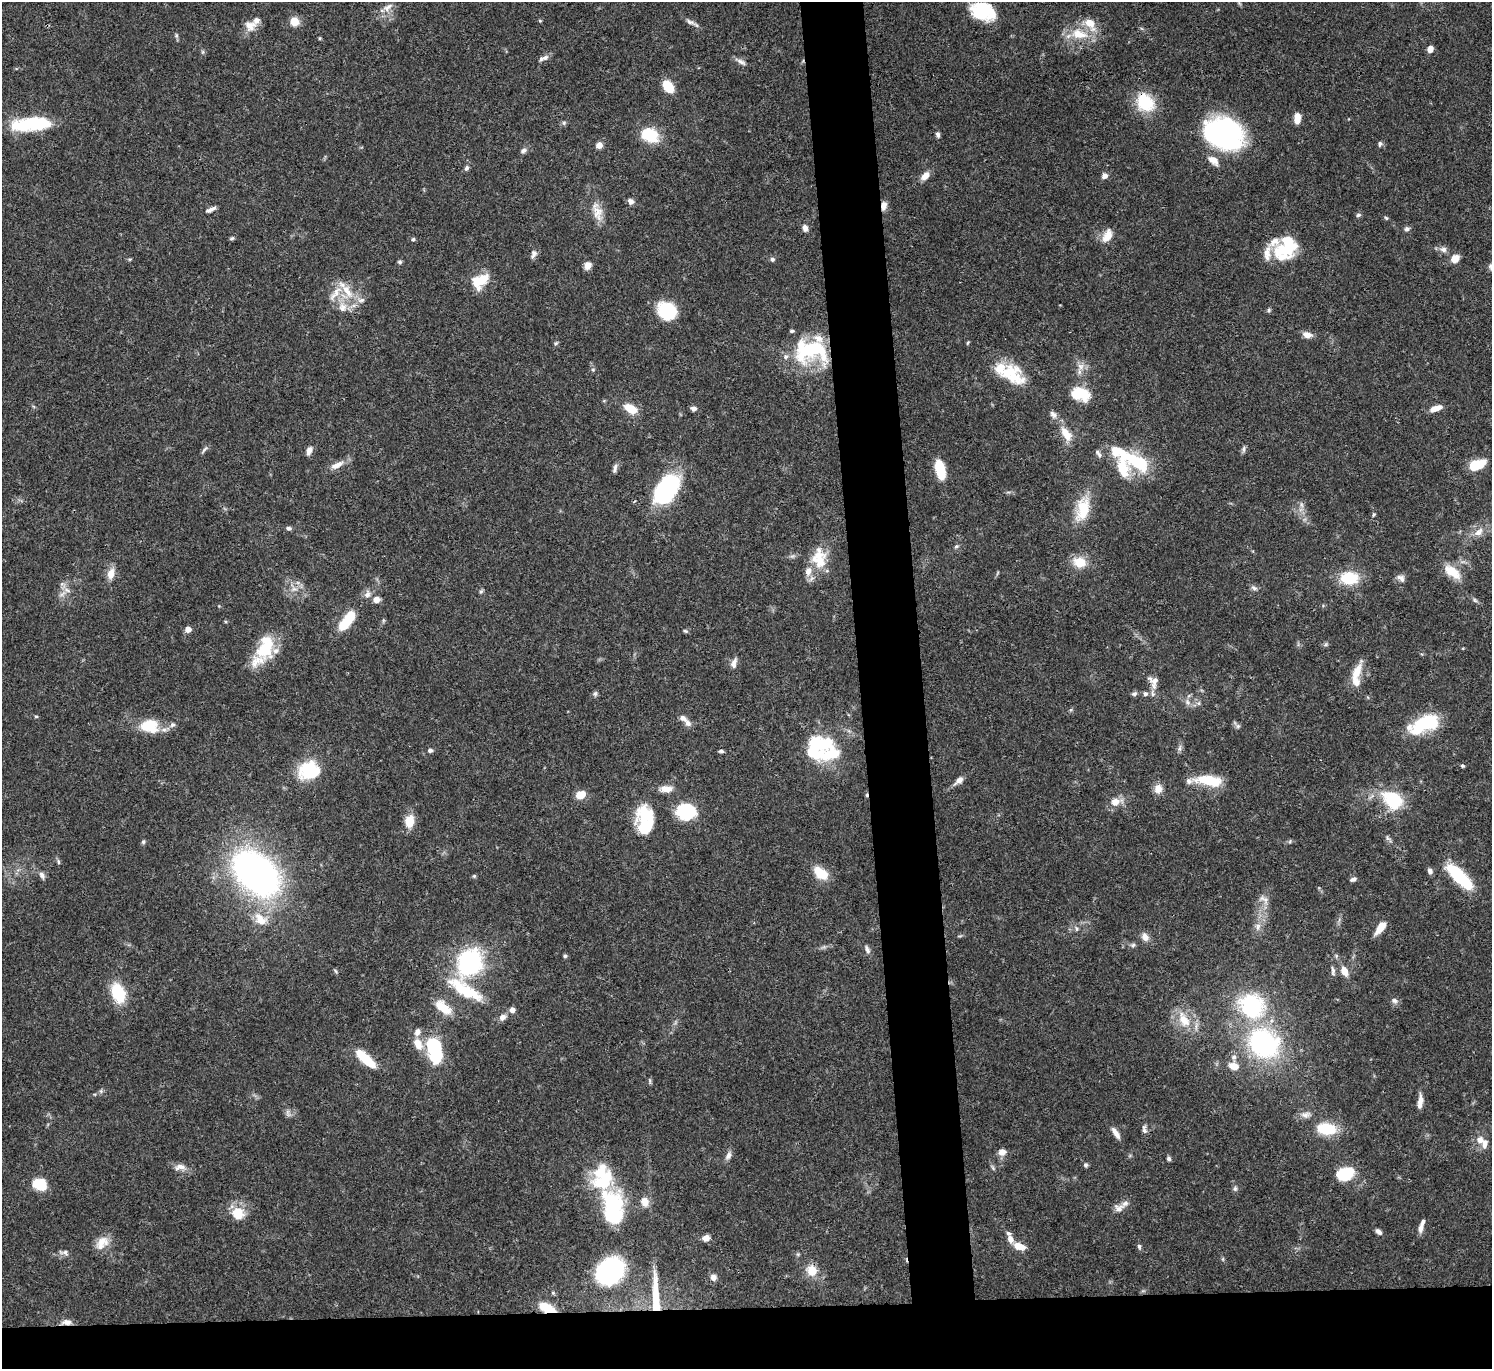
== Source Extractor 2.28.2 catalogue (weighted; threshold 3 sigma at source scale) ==
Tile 8 of 3 x 3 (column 2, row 3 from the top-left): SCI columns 1491-2980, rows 131-1497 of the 4472 x 4452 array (HDU 1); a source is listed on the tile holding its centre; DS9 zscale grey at full resolution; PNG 1494 x 1371 px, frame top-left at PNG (2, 2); no overlay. Shown black and unused: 9% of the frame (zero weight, under 3 of 4 exposures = <1% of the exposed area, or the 3 px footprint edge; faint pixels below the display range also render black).
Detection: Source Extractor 2.28.2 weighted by HDU 2 'WHT'; one run over the whole footprint, this tile lists its part. Background 0.0546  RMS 0.003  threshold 0.0133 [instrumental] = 3 sigma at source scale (4.5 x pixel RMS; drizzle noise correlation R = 1.50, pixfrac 1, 0.05/0.05 arcsec/px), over >= 5 px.
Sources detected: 243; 8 inside a brighter object's white glare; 1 cosmic-ray / hot-pixel residue — not listed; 27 inside a brighter listed object's ellipse — not listed separately; the other 207 listed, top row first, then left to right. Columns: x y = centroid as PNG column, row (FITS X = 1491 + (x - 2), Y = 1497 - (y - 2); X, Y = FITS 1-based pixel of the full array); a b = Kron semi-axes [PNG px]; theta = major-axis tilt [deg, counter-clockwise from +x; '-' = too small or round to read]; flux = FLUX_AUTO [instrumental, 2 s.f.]
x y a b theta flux
388 7 17 9 38 2.4
983 11 27 18 -18 13
294 21 9 8 - 3.9
540 21 4 4 - 0.33
690 22 16 6 -27 1.3
1090 24 21 12 -53 4.9
250 26 15 13 -35 3.1
1079 34 24 13 -15 7.3
176 36 7 5 79 0.52
319 38 5 3 - 0.3
1430 49 7 6 - 1.7
203 52 6 4 -72 0.43
545 57 9 7 19 1.3
741 62 16 6 -27 1.3
668 86 12 8 -56 7.6
1145 102 22 17 -44 12
1297 118 10 6 88 3
564 123 6 5 - 0.57
33 124 44 14 4 19
1223 133 37 26 -39 68
938 134 7 5 -81 0.79
650 135 17 12 -25 12
1380 144 8 5 82 0.66
599 145 7 7 - 1.8
523 151 8 6 33 0.9
1213 160 14 8 -38 2.7
466 168 7 5 58 0.8
925 176 10 7 42 2.5
1104 176 7 6 - 1.4
631 201 7 6 - 1.3
884 206 10 6 80 1.9
211 209 11 4 24 1.3
597 212 23 13 -74 4.2
1358 215 7 5 15 0.58
1386 218 5 4 - 0.39
805 228 8 6 -81 1.4
1407 229 8 6 6 0.77
1107 235 18 10 63 3.4
232 238 7 4 29 0.5
413 239 5 4 - 0.46
1287 244 28 19 60 16
1443 249 10 8 -1 1.3
534 254 12 7 64 1.3
1455 258 8 6 34 3.9
130 259 6 3 17 0.36
772 259 6 5 - 0.69
400 262 5 5 - 0.56
588 266 9 7 65 2
1491 267 10 7 -61 1.2
481 280 21 13 39 7.5
347 291 25 11 -55 6.2
335 293 28 8 50 3.9
343 307 15 12 -84 3.7
1269 310 6 5 - 0.49
667 311 19 16 -36 13
1307 335 11 7 -10 2
556 343 6 5 - 0.48
968 343 6 3 46 0.33
811 350 42 27 -3 27
1081 366 10 8 -55 2
593 369 6 4 19 0.38
1010 374 35 22 -29 12
1080 394 18 12 -12 11
1436 408 15 6 19 2.6
631 409 15 8 -28 5.4
693 409 7 6 - 1
1053 414 11 8 -44 1.4
1065 433 18 12 -51 4.1
1244 449 10 4 85 0.71
204 450 13 4 50 0.72
309 450 11 6 68 1.6
1098 453 11 5 -54 0.87
1138 463 30 14 -31 16
337 465 20 8 28 2.7
1476 465 15 8 20 9.4
615 468 13 5 78 1
940 469 17 7 -76 12
1122 469 34 17 -79 8.9
666 490 26 16 56 48
1083 508 32 16 77 9.8
1374 514 6 4 71 0.47
289 528 7 5 -12 0.77
1479 532 16 9 39 2.9
956 546 6 4 22 0.52
792 556 7 4 33 0.65
819 558 29 19 -85 8.7
1080 562 17 13 -10 5.3
1452 572 24 12 -37 5.5
111 574 14 9 76 2.9
1349 578 17 12 -2 11
1401 578 11 8 -38 1.4
1254 588 9 6 -24 0.89
294 589 11 6 15 1.7
67 590 10 6 -22 1.3
481 591 6 5 - 0.46
367 594 10 8 47 1.5
376 600 8 6 8 2
1475 600 7 4 -45 0.59
344 624 15 9 46 7.2
188 629 5 5 - 2.6
685 631 7 4 -25 0.47
1326 644 6 4 46 0.5
265 648 32 20 76 12
734 663 15 7 72 1.6
1357 672 24 10 66 4.9
1155 681 17 10 -23 2.2
1153 693 12 6 -83 1.3
595 694 7 5 75 0.66
1134 694 8 6 20 0.74
1145 694 6 5 - 0.91
1187 702 10 6 -54 1.3
36 716 5 3 - 0.33
683 718 11 7 -26 1.4
1427 722 28 17 13 15
149 725 24 14 14 7.8
172 725 8 7 - 0.92
1238 726 6 6 - 0.68
819 743 33 16 -12 14
1179 748 10 5 80 0.89
430 750 7 5 13 0.7
721 751 6 4 -1 0.57
1462 766 5 4 - 0.44
309 770 23 19 20 14
959 780 13 7 38 1.8
1209 780 30 11 -7 10
666 789 15 8 -1 3
1158 789 11 9 79 2.7
580 795 9 7 19 4
1393 799 22 15 -33 16
1116 802 14 9 14 3.4
686 812 18 15 -13 16
644 816 28 21 82 11
409 821 16 11 84 4.3
1388 838 9 5 -56 0.74
1290 841 6 4 48 0.45
143 842 6 5 - 0.5
58 862 8 4 -81 0.5
1430 871 7 6 - 1.1
256 873 42 27 -42 130
821 873 18 11 -36 6.5
42 875 10 6 -61 1.1
474 876 5 5 - 0.37
1460 877 29 10 -45 21
1353 879 8 5 19 0.85
1265 900 16 7 89 2.2
260 919 20 14 -40 5.6
1258 927 11 6 79 1.6
1380 927 14 6 54 4.2
1076 929 7 5 -59 0.68
1145 937 11 8 -55 2
1133 945 7 5 22 0.67
867 950 11 6 -69 1.1
565 956 5 4 - 0.52
1336 956 6 4 72 0.42
469 962 28 23 63 36
335 971 6 4 -59 0.43
1333 971 14 5 -83 0.97
1344 971 10 7 -62 3.5
465 990 55 16 -31 16
118 993 14 9 -69 19
1394 1001 9 7 -13 1
1252 1005 33 29 -31 26
443 1007 22 11 -39 6.4
512 1010 5 5 - 1.6
1184 1020 26 14 -62 6.8
418 1044 16 10 -66 4
1263 1044 30 26 -34 46
435 1049 28 13 -79 24
1234 1057 7 7 - 1
365 1058 25 9 -43 9
1234 1066 12 8 -14 2.8
650 1081 9 3 -79 0.44
101 1091 5 5 - 0.53
1420 1101 17 5 83 2.3
288 1113 12 5 -73 0.95
1306 1115 15 9 7 1.9
1144 1129 12 6 -76 1.1
1326 1129 17 10 -5 13
1116 1133 16 6 -57 2
1480 1140 10 9 - 2.3
1002 1152 9 8 - 2
728 1155 11 7 62 1.4
1169 1159 5 5 - 0.65
1086 1165 6 6 - 0.64
180 1167 14 8 7 2.1
1346 1173 17 12 22 11
602 1177 55 28 -77 22
40 1184 15 12 -11 6.8
1235 1189 7 6 - 0.67
645 1202 11 9 -80 2.9
1119 1208 13 9 -4 1.9
238 1213 15 14 - 6.4
1420 1228 13 6 80 1.6
1379 1232 8 5 -39 1.1
706 1238 8 7 - 1.8
1010 1239 11 7 -72 2.2
102 1241 19 13 16 4
1019 1246 12 7 -18 3.9
1139 1246 7 5 -74 0.6
64 1252 14 6 -9 1.3
798 1254 6 4 44 0.42
610 1271 28 22 37 44
812 1271 7 6 - 8.7
713 1277 7 6 - 1.6
656 1296 50 8 -87 11
547 1308 17 8 -22 7
67 1322 13 7 5 1.8
Overlapping masked pixels (flux is a lower limit): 5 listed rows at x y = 1145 102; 884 206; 656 1296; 547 1308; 67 1322
Isophote crosses this tile's border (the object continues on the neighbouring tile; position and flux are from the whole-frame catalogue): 1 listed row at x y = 1491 267